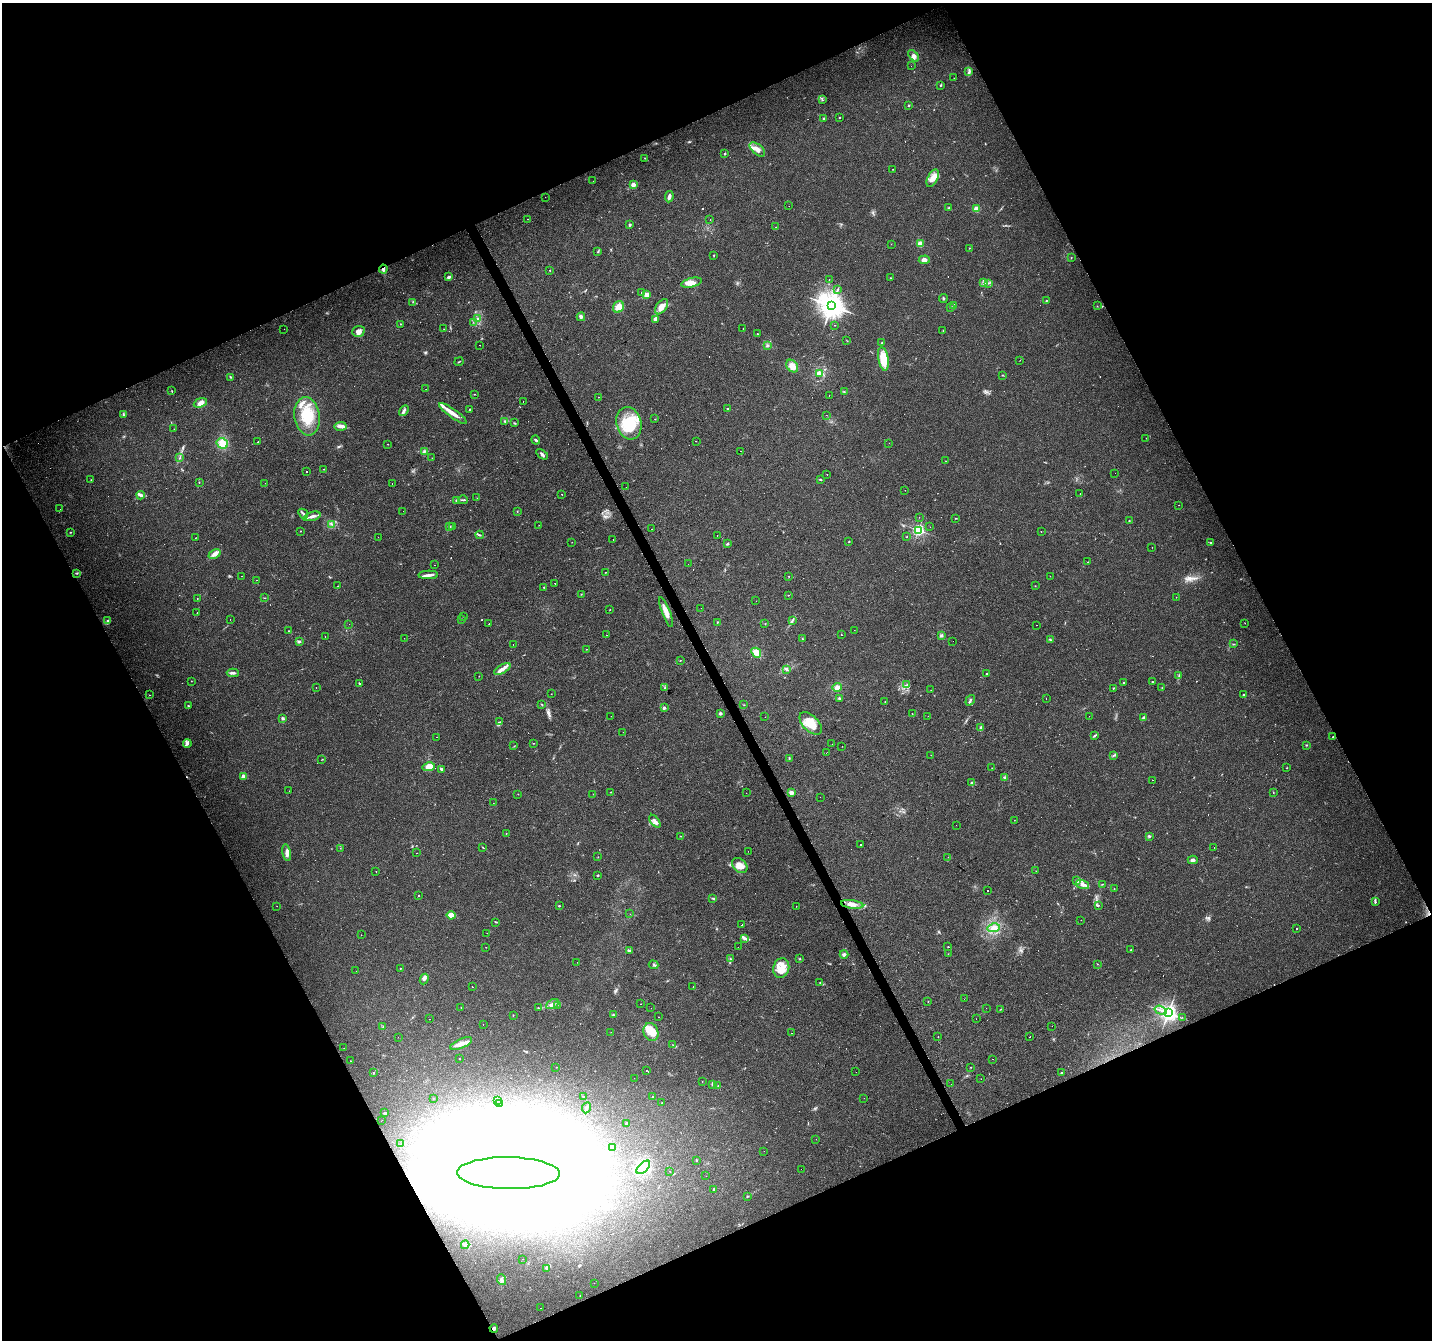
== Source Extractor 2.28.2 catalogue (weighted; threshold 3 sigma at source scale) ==
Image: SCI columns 1-5720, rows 152-5501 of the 5720 x 5594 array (HDU 1 of 3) = the unmasked area's bounding box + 8 px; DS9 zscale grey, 4 x 4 block average (1 PNG px = mean of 4 x 4 image px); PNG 1434 x 1342 px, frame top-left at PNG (2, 3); each listed source drawn as its Kron ellipse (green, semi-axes under 4 px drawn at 4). Shown black and unused: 45% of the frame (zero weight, under 3 of 4 exposures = <1% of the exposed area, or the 3 px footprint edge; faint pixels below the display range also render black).
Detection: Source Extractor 2.28.2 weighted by HDU 2 'WHT'. Background 0.0436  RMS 0.005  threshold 0.0225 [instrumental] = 3 sigma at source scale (4.5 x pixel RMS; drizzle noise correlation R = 1.50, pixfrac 1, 0.0396/0.0396 arcsec/px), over >= 5 px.
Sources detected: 573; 7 too faint to see at this stretch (4 x 4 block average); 17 inside a brighter object's white glare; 97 cosmic-ray / hot-pixel residue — neither listed nor drawn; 3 coinciding with a brighter row at this scale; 32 inside a brighter listed object's ellipse — not listed separately; the other 417 listed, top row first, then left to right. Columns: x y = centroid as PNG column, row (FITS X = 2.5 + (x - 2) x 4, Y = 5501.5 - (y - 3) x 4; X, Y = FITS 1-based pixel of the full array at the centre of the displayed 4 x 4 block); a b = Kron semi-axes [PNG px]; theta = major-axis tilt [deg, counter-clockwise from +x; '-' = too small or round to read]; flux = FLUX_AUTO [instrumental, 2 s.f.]
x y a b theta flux
914 56 7 4 -47 12
911 66 2 2 - 0.78
969 71 2 2 - 1.9
954 78 2 2 - 0.63
941 85 2 2 - 2.8
822 100 2 2 - 1.1
909 105 2 2 - 3
840 117 2 2 - 4
824 118 2 2 - 3.6
757 149 9 5 -40 20
725 154 2 2 - 2.8
645 158 2 2 - 1.1
893 169 2 2 - 0.86
933 178 9 5 64 29
593 181 2 2 - 0.71
633 185 2 2 - 65
545 197 2 2 - 2.4
669 197 6 3 82 9.7
789 206 2 2 - 0.85
949 208 2 2 - 1.8
976 209 2 2 - 93
527 219 2 2 - 1.1
710 220 2 2 - 0.63
630 225 2 2 - 6.6
776 227 2 2 - 0.77
891 244 2 2 - 0.48
920 244 2 2 - 95
969 248 2 2 - 1.3
598 252 3 2 - 2.8
714 255 2 2 - 1.9
1071 258 2 2 - 0.98
924 260 5 4 - 13
383 269 4 3 - 6.9
550 271 2 2 - 0.87
449 277 4 2 - 5.4
890 278 2 2 - 0.96
829 279 2 2 - 0.77
691 283 10 4 14 29
984 283 3 2 - 3.3
988 283 2 2 - 1.4
837 290 3 2 - 1.4
642 292 3 2 - 1.7
647 295 2 2 - 72
943 298 4 2 - 2.8
1046 301 2 2 - 1.9
413 302 2 2 - 1.2
953 305 2 2 - 1.4
831 306 4 4 - 4100
1097 306 2 2 - 1.1
618 307 6 5 - 28
661 307 8 5 54 20
950 307 3 2 - 3.2
581 317 4 3 - 5.2
478 318 2 2 - 2
655 319 4 2 - 19
473 322 2 2 - 1.3
401 324 2 2 - 1.3
835 325 2 2 - 0.87
743 328 2 2 - 3.9
284 329 2 2 - 0.51
444 329 2 2 - 0.68
943 330 2 2 - 1.3
358 331 6 5 - 19
757 334 2 2 - 3.3
847 341 2 2 - 0.88
882 343 2 2 - 1.7
479 345 2 2 - 0.74
767 345 2 2 - 2.1
883 359 12 5 -80 69
1020 361 2 2 - 0.5
459 362 4 2 - 2.2
792 366 7 5 -49 26
819 373 3 3 - 7
1002 375 2 2 - 1.4
230 377 3 2 - 2.5
426 389 2 2 - 0.66
172 391 3 2 - 1.7
844 392 2 2 - 2.1
474 394 2 2 - 1.2
829 395 2 2 - 0.7
598 397 2 2 - 0.78
523 402 2 2 - 0.68
200 403 7 4 22 17
728 409 2 2 - 1.5
469 410 2 2 - 1.5
404 411 6 3 57 7.6
453 413 17 3 -35 28
123 415 3 2 - 2.5
826 415 2 2 - 0.99
307 416 19 13 -81 100
655 419 2 2 - 1.3
505 421 4 2 - 4.4
514 423 3 2 - 2.8
629 423 16 12 -74 100
340 426 6 4 1 12
174 429 2 2 - 0.7
1146 438 2 2 - 0.77
536 440 4 2 - 5.6
696 441 2 2 - 6.5
258 442 2 2 - 1.3
222 443 6 5 - 43
889 443 2 2 - 1.2
387 444 2 2 - 0.95
424 451 3 2 - 3.5
741 451 2 2 - 1.8
542 454 6 2 -37 7
180 458 3 2 - 2.4
432 458 2 2 - 0.39
946 461 2 2 - 0.89
324 469 2 2 - 1.3
306 472 2 2 - 5.6
1115 473 2 2 - 0.32
827 475 2 2 - 5.3
820 479 3 2 - 2
91 480 2 2 - 0.84
199 482 2 2 - 1.4
265 483 2 2 - 0.59
392 483 2 2 - 5
626 487 2 2 - 0.39
905 490 2 2 - 0.55
1080 493 2 2 - 2.4
562 494 2 2 - 2.9
141 495 4 2 - 7.6
477 498 2 2 - 0.94
456 500 2 2 - 2.7
463 500 5 2 - 4.4
1179 505 2 2 - 0.67
60 509 2 2 - 0.78
403 511 2 2 - 1.9
517 511 2 2 - 0.87
303 514 5 2 - 6.5
312 516 9 3 16 12
919 517 2 2 - 1
955 518 2 2 - 1.4
1129 521 2 2 - 4.4
331 524 2 2 - 1.8
539 525 2 2 - 0.54
449 526 3 2 - 3.7
453 527 2 2 - 1.7
930 527 2 2 - 0.43
652 529 2 2 - 1.1
918 530 2 2 - 640
300 531 2 2 - 2
1041 531 2 2 - 2
71 532 3 2 - 2
479 535 4 2 - 3.5
717 535 2 2 - 6.3
378 537 2 2 - 0.51
907 537 2 2 - 0.95
196 538 2 2 - 0.79
613 539 2 2 - 2.6
849 541 2 2 - 3.6
572 542 2 2 - 0.68
1211 543 2 2 - 2
727 544 3 2 - 2.9
1152 547 2 2 - 0.51
215 554 6 4 24 16
1088 562 2 2 - 4.6
688 564 2 2 - 0.59
434 565 2 2 - 2.2
606 572 2 2 - 1.3
77 573 2 2 - 1.6
428 575 10 2 1 12
242 576 2 2 - 1.6
789 576 2 2 - 1
1050 576 2 2 - 1.1
256 580 2 2 - 1.9
555 584 2 2 - 8.5
338 586 3 2 - 1.1
1035 586 2 2 - 0.84
544 587 2 2 - 1.5
581 594 2 2 - 1.2
788 595 2 2 - 1.2
1176 597 2 2 - 0.62
265 598 2 2 - 1.6
197 599 2 2 - 1.1
756 601 2 2 - 0.83
701 608 2 2 - 0.67
610 609 2 2 - 1.3
666 612 16 3 -70 27
197 613 2 2 - 0.87
464 616 2 2 - 1.3
230 619 2 2 - 0.75
461 619 2 2 - 1.8
792 620 2 2 - 2
107 621 3 2 - 2.2
717 622 2 2 - 4.6
1245 623 2 2 - 0.94
349 624 2 2 - 0.45
489 624 2 2 - 0.87
765 624 2 2 - 1.1
1036 625 2 2 - 0.59
854 630 2 2 - 2.1
288 631 2 2 - 1.5
606 635 2 2 - 2.4
841 635 2 2 - 13
941 635 3 3 - 4.6
325 636 2 2 - 1.2
404 638 2 2 - 0.45
802 639 2 2 - 1.5
1050 640 3 2 - 2.9
953 641 2 2 - 0.64
299 642 3 2 - 2.6
513 644 2 2 - 1
1234 644 3 2 - 2
586 649 2 2 - 0.64
756 653 5 4 - 28
680 661 2 2 - 1.7
502 669 9 3 28 12
787 670 3 2 - 3.1
233 673 6 2 1 9.5
986 673 2 2 - 1.7
1179 675 2 2 - 1.3
479 676 2 2 - 1.3
191 681 2 2 - 1.2
1124 682 2 2 - 1.2
1152 682 2 2 - 1.6
359 683 2 2 - 100
907 685 3 2 - 1.6
316 687 2 2 - 4.2
837 687 5 4 - 16
665 688 2 2 - 37
1113 688 3 2 - 2
1162 688 2 2 - 1.6
931 690 2 2 - 0.7
551 694 2 2 - 0.72
1244 694 2 2 - 3.4
149 695 2 2 - 1.6
839 698 2 2 - 4.9
1046 699 2 2 - 0.69
970 700 6 2 54 4.1
885 702 2 2 - 1.2
542 704 3 2 - 2.3
744 705 2 2 - 1.4
188 706 2 2 - 4.6
664 708 2 2 - 21
720 713 3 2 - 5.5
912 714 2 2 - 0.81
611 716 2 2 - 2.3
928 716 2 2 - 0.49
1089 716 2 2 - 0.4
765 717 2 2 - 1.5
283 718 2 2 - 21
1143 718 4 2 - 7
500 721 2 2 - 1.2
811 723 14 7 -44 67
981 727 4 3 - 4.6
623 732 2 2 - 0.55
1094 736 4 2 - 3.4
436 737 2 2 - 1.4
1333 737 2 2 - 1.6
534 743 2 2 - 1.3
187 744 4 3 - 10
832 744 2 2 - 0.44
1306 745 2 2 - 1.8
514 746 2 2 - 0.85
842 746 2 2 - 0.58
826 753 2 2 - 5.1
931 755 2 2 - 3.3
1113 755 2 2 - 2.1
789 758 3 2 - 1.8
322 759 3 2 - 1.3
429 767 6 4 13 34
992 768 2 2 - 1.3
1287 768 2 2 - 0.87
441 769 3 2 - 4.6
243 776 2 2 - 42
1004 777 3 2 - 2.8
1152 780 2 2 - 3.2
972 783 3 2 - 5.2
289 791 2 2 - 13
611 792 2 2 - 1.4
1273 792 2 2 - 1.4
746 793 2 2 - 1.1
791 793 2 2 - 56
518 794 2 2 - 0.68
593 794 2 2 - 0.95
820 797 2 2 - 1.9
493 803 2 2 - 1.8
1014 820 2 2 - 3.1
655 821 7 3 -50 11
956 825 2 2 - 0.46
506 833 2 2 - 1.7
681 836 3 2 - 1.1
1149 836 3 2 - 3.5
861 845 2 2 - 50
340 848 2 2 - 0.69
483 848 3 2 - 1.7
1214 848 2 2 - 0.44
748 851 2 2 - 0.46
287 853 8 4 -78 15
417 853 2 2 - 1
598 857 2 2 - 0.75
948 857 2 2 - 0.67
1193 860 5 4 - 8.4
740 865 9 6 -43 24
1036 871 2 2 - 0.84
376 872 2 2 - 1.1
598 875 2 2 - 2.8
1077 881 4 2 - 4.4
1082 884 7 4 -14 13
1102 884 2 2 - 1.2
1114 889 2 2 - 0.96
987 890 2 2 - 1.1
418 896 2 2 - 2.1
712 898 4 2 - 2.7
1375 902 3 2 - 3.7
852 904 11 4 -8 20
1098 905 3 2 - 2.4
277 906 2 2 - 0.5
559 906 2 2 - 2.1
796 906 2 2 - 1.1
630 914 2 2 - 0.98
451 915 4 3 - 25
1081 920 2 2 - 3.6
496 922 4 2 - 2.4
742 924 2 2 - 3
994 928 6 4 13 21
1297 929 2 2 - 3.1
487 933 2 2 - 0.48
361 935 2 2 - 0.61
745 939 4 2 - 10
486 947 2 2 - 1.4
738 947 2 2 - 0.68
948 947 2 2 - 4.3
1131 950 2 2 - 2.1
629 951 4 2 - 5.9
844 954 4 3 - 6.6
948 954 2 2 - 0.88
730 959 3 2 - 2.6
800 959 2 2 - 1.6
577 962 2 2 - 0.74
1097 964 2 2 - 1
653 965 5 2 - 4.7
400 968 2 2 - 1.2
781 968 10 8 76 44
356 971 2 2 - 3.5
424 979 5 4 - 7.2
820 982 2 2 - 1.9
472 987 2 2 - 4.4
693 987 2 2 - 0.75
964 999 2 2 - 2.3
928 1002 2 2 - 1
552 1004 7 2 29 8
641 1004 2 2 - 2.3
557 1005 2 2 - 1.1
461 1007 2 2 - 0.84
538 1008 2 2 - 1.5
651 1008 2 2 - 3.9
986 1008 2 2 - 5.1
1001 1009 3 2 - 1.7
1161 1010 6 2 -18 7.1
1168 1013 3 2 - 1700
513 1015 2 2 - 1.4
613 1015 3 2 - 2.2
658 1017 2 2 - 0.89
1182 1017 2 2 - 2.2
429 1019 2 2 - 1.2
976 1019 2 2 - 1.6
483 1024 2 2 - 4.4
1052 1026 2 2 - 1.5
383 1027 3 2 - 1.7
611 1032 2 2 - 0.41
651 1032 9 7 -72 34
791 1033 2 2 - 0.46
938 1036 2 2 - 1.6
398 1037 2 2 - 1.3
1029 1037 2 2 - 1.1
461 1044 11 4 24 23
673 1045 2 2 - 1.2
344 1048 2 2 - 0.64
459 1059 2 2 - 1.7
992 1059 2 2 - 0.9
350 1061 2 2 - 5.5
556 1067 2 2 - 0.62
971 1067 2 2 - 1.1
646 1070 2 2 - 5.8
856 1072 2 2 - 0.38
1062 1072 2 2 - 2.1
373 1073 2 2 - 2.1
634 1078 2 2 - 0.37
981 1079 2 2 - 5.9
702 1081 2 2 - 0.65
713 1084 3 2 - 7.3
951 1084 2 2 - 0.94
718 1085 2 2 - 1.4
583 1097 2 2 - 1.4
652 1097 2 2 - 1.5
864 1098 2 2 - 0.5
433 1099 2 2 - 0.53
497 1101 2 2 - 1.2
662 1103 2 2 - 0.89
499 1104 2 2 - 0.57
586 1108 6 2 66 5.1
384 1113 4 2 - 3
382 1120 2 2 - 0.44
626 1123 2 2 - 3.7
816 1139 2 2 - 0.38
401 1144 2 2 - 0.5
613 1148 4 2 - 2.8
764 1151 2 2 - 0.33
696 1160 2 2 - 2.2
643 1167 8 4 43 21
801 1169 2 2 - 0.7
670 1171 2 2 - 0.98
508 1173 51 16 -1 5000
706 1176 2 2 - 0.57
714 1189 2 2 - 7.6
747 1196 2 2 - 1.4
465 1245 4 2 - 4.2
523 1259 2 2 - 1.3
547 1268 2 2 - 2.7
501 1280 5 2 - 5
594 1283 2 2 - 0.63
580 1296 2 2 - 2.1
540 1308 2 2 - 2.2
494 1328 4 3 - 7.8
Overlapping masked pixels (flux is a lower limit): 2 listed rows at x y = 383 269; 494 1328
Diffuse or blended objects may show on this block-average render without a row.